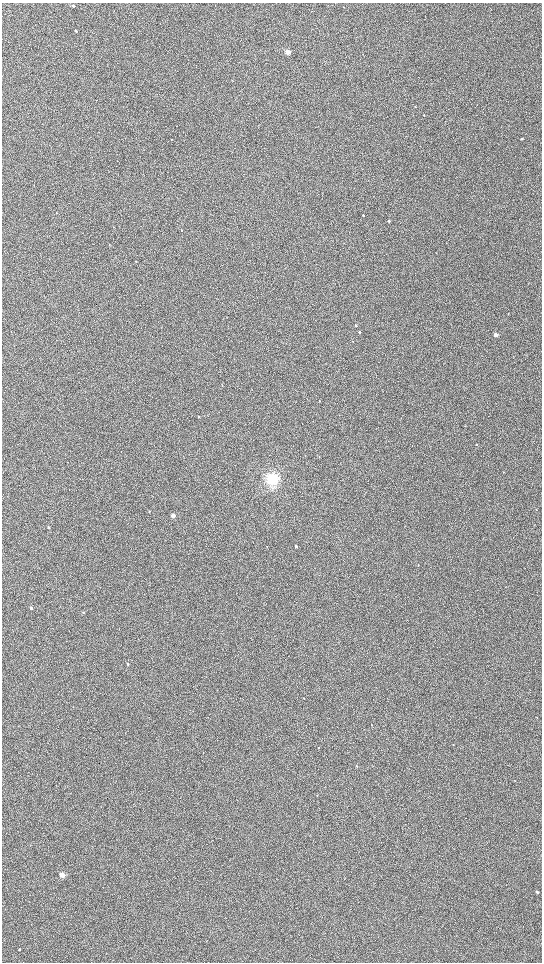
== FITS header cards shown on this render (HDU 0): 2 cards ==
NAXIS1  =                 1080 / length of data axis 1
NAXIS2  =                 1920 / length of data axis 2

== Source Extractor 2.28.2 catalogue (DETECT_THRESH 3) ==
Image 1080 x 1920 px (HDU 0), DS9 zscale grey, zoomed out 1/2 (1 PNG px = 2 x 2 image px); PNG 544 x 964 px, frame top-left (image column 1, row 1919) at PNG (2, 3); no overlay
Background 1150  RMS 160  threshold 472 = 3 sigma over >= 5 px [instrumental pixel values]
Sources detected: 32; all 32 listed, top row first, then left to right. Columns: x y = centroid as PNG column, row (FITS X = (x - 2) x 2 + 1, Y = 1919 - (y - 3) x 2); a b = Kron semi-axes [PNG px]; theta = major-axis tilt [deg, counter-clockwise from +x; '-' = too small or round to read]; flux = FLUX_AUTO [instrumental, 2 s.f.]
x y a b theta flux
73 6 3 2 - 41000
344 7 2 1 - 8600
76 31 3 2 - 37000
288 52 3 2 - 530000
415 107 3 2 - 15000
424 115 3 2 - 10000
521 139 3 3 - 21000
363 215 2 2 - 16000
389 221 3 2 - 46000
181 230 2 2 - 11000
136 261 3 2 - 12000
356 325 3 2 - 25000
359 332 3 2 - 38000
495 335 3 2 - 250000
353 341 2 2 - 12000
319 401 3 2 - 11000
198 416 3 2 - 9700
476 445 3 2 - 17000
319 457 2 2 - 9600
272 479 12 11 - 610000
173 515 3 2 - 240000
48 528 3 2 - 26000
296 546 3 2 - 57000
31 608 3 3 - 67000
83 612 3 2 - 12000
127 664 3 2 - 27000
357 766 2 2 - 15000
515 781 3 2 - 12000
317 795 2 1 - 8100
62 875 3 3 - 540000
537 892 4 3 - 34000
19 950 3 2 - 18000